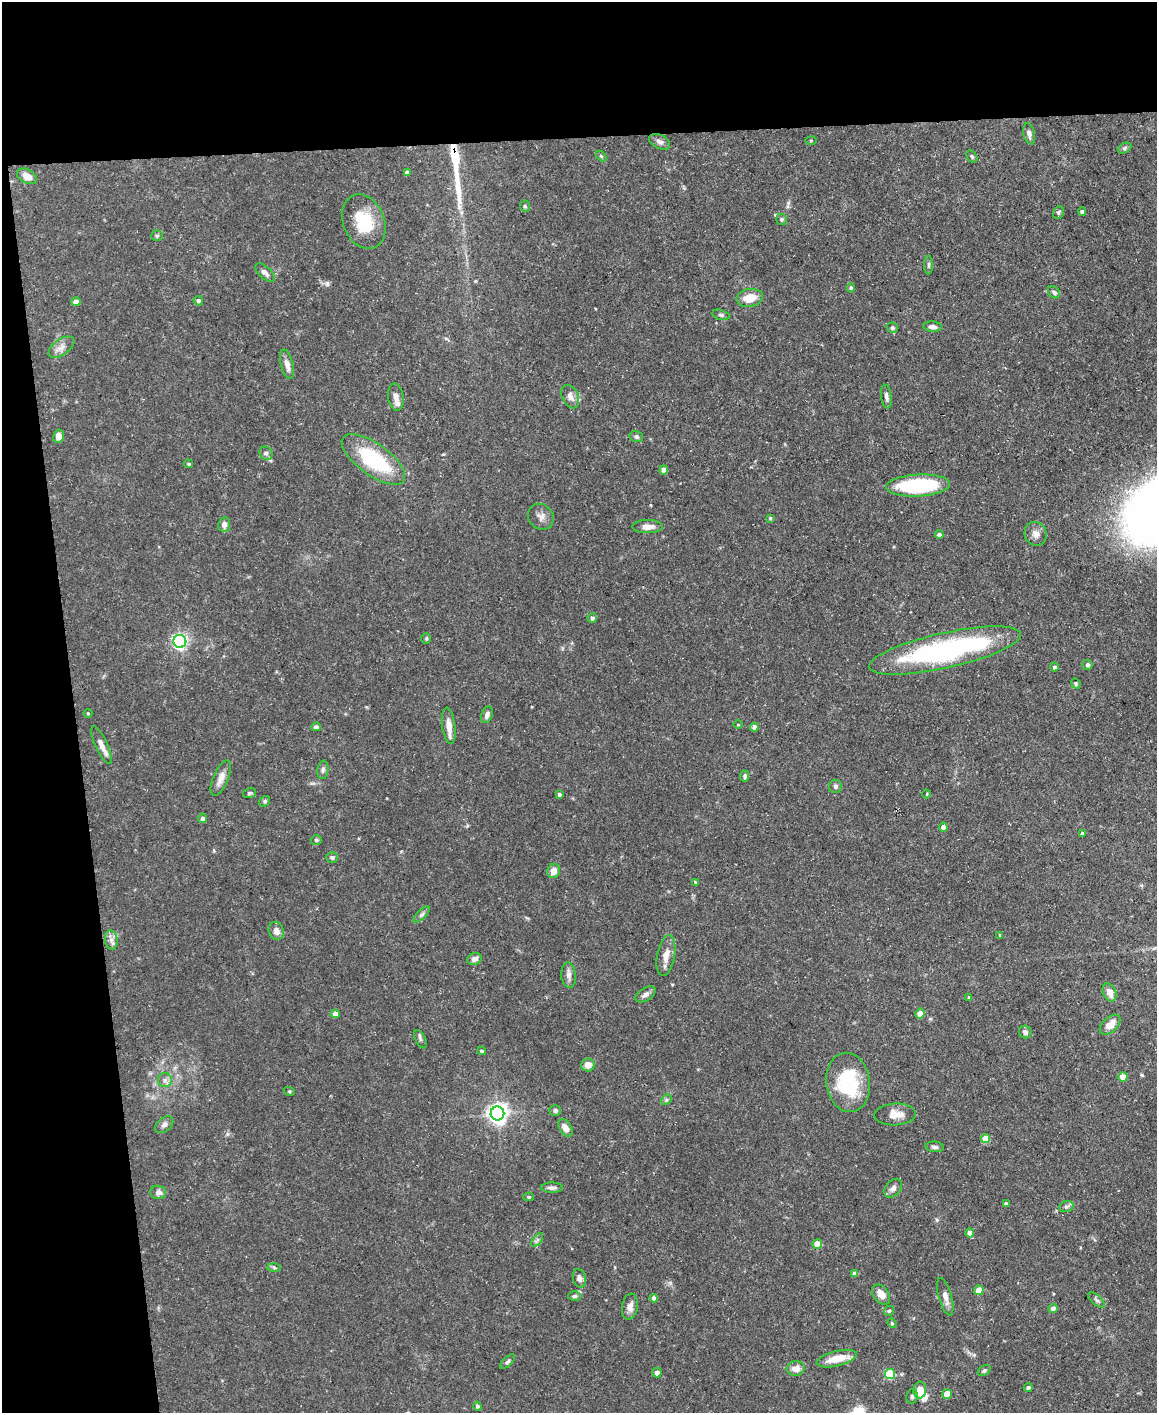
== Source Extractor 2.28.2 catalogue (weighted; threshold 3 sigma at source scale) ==
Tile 1 of 4 x 3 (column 1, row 1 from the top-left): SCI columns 1-1155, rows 2947-4357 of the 4620 x 4591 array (HDU 1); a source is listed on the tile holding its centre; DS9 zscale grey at full resolution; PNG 1159 x 1415 px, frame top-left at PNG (2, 2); each listed source drawn as its Kron ellipse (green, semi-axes under 4 px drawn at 4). Shown black and unused: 16% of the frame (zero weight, under 3 of 5 exposures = <1% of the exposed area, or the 3 px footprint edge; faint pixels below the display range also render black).
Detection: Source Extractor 2.28.2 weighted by HDU 2 'WHT'; one run over the whole footprint, this tile lists its part. Background 0.0587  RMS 0.004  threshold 0.0182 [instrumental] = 3 sigma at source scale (4.5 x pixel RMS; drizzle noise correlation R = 1.50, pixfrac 1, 0.05/0.05 arcsec/px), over >= 5 px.
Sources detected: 137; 2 inside a brighter object's white glare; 1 long thin detection or spike segment (spike, bleed or trail) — neither listed nor drawn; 1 inside a brighter listed object's ellipse — not listed separately; the other 133 listed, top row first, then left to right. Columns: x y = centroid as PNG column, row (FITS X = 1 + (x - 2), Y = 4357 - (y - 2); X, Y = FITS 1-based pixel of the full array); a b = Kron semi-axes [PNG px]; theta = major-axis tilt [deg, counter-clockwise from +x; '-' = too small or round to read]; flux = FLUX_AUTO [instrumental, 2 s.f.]
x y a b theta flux
1029 134 11 5 -77 1.5
811 141 5 3 - 0.37
660 142 11 6 -26 1.8
1125 148 7 5 27 0.82
601 156 6 4 -45 0.48
972 156 7 4 -51 0.67
407 172 4 4 - 1.7
27 176 10 7 -25 3.7
525 206 6 5 - 0.73
1058 212 6 5 - 0.75
1082 212 4 4 - 1
781 219 5 5 - 0.7
364 222 28 20 -69 16
157 236 6 5 - 0.68
929 265 9 3 89 0.75
265 273 12 6 -43 1.6
851 288 5 4 - 0.6
1054 292 7 5 -48 0.84
750 298 13 9 12 6.2
198 301 5 4 - 0.99
76 302 4 4 - 3.1
721 315 9 5 -14 0.83
933 327 9 5 -4 1.5
892 328 5 5 - 0.98
61 347 15 8 36 2.6
287 364 15 6 -76 2.8
396 397 14 7 -82 2.4
570 397 12 8 -64 2.6
886 397 12 5 -82 1.4
58 436 6 5 - 2.5
636 437 7 5 -18 0.91
266 453 7 6 - 1
373 459 37 16 -35 31
188 464 5 4 - 0.52
664 470 4 4 - 3.3
918 486 32 11 3 35
541 517 13 12 - 2.5
770 518 3 3 - 0.53
224 524 7 6 - 1.9
648 527 15 6 0 3.4
1036 534 12 11 - 2.6
939 535 4 4 - 1.2
592 618 5 4 - 0.97
426 639 5 4 - 0.54
180 641 6 6 - 97
945 650 78 17 12 79
1088 665 5 5 - 0.82
1054 667 4 4 - 0.96
1076 684 5 4 - 0.62
88 713 4 4 - 0.44
487 715 9 5 71 1.4
738 725 5 3 - 0.32
449 726 18 6 -83 4
316 727 5 4 - 0.99
754 727 4 4 - 1.8
102 745 20 6 -65 3.2
323 770 9 5 83 1
745 776 6 4 89 0.82
221 778 19 7 67 3.4
835 786 7 6 - 1
249 793 6 5 - 0.69
559 794 3 3 - 0.83
927 794 4 3 - 0.36
265 801 6 5 - 0.72
202 818 5 4 - 1.2
943 827 4 4 - 2.6
1082 833 4 4 - 0.71
316 840 5 4 - 0.59
332 858 6 5 - 0.92
553 871 7 6 - 3.3
695 882 3 3 - 0.31
421 915 10 4 44 1
276 931 9 7 -68 2.4
1000 935 4 3 - 0.42
111 940 10 6 -82 1.8
666 956 20 9 80 4.2
474 959 7 5 19 1.9
569 975 13 7 -83 2
1110 992 9 6 -67 3.3
645 994 11 6 31 1.7
969 998 3 3 - 0.65
920 1013 5 4 - 4
335 1014 4 4 - 2.9
1110 1025 12 7 43 4.2
1025 1032 6 6 - 1.6
420 1039 10 5 -63 0.96
482 1051 4 3 - 0.62
588 1065 7 6 - 3.2
1123 1077 4 4 - 5.6
165 1080 7 7 - 1.4
848 1082 30 22 -82 26
289 1091 5 3 - 0.45
666 1100 6 4 46 0.69
555 1110 6 5 - 0.94
497 1113 7 7 - 250
895 1115 21 11 2 4.6
164 1125 10 6 39 1.5
565 1128 9 6 -58 3.4
985 1139 5 4 - 8.6
935 1147 9 5 -7 1.1
552 1188 11 5 -1 1.3
893 1188 10 7 51 1.7
158 1192 8 6 -3 1.8
529 1197 5 4 - 0.63
1006 1203 4 3 - 1
1066 1207 7 5 17 0.96
970 1233 4 4 - 3.2
537 1240 8 4 53 0.89
817 1244 5 4 - 6.5
274 1268 6 4 -3 0.66
855 1273 4 4 - 2.2
579 1278 9 6 -75 1.5
979 1290 5 4 - 6.1
881 1294 11 7 -52 3.4
574 1296 6 5 - 0.78
945 1297 19 6 -74 2.9
654 1298 4 4 - 1.9
1096 1300 10 4 -42 0.97
630 1307 13 8 82 2.7
1053 1309 4 4 - 2.3
889 1311 5 4 - 0.74
892 1323 5 4 - 0.53
837 1359 20 7 14 6.6
507 1362 9 4 44 0.76
796 1369 9 7 7 3.1
984 1371 7 5 33 0.88
657 1373 5 4 - 2.2
890 1374 5 5 - 20
1028 1387 4 4 - 0.85
920 1390 8 6 85 5.1
947 1394 5 4 - 6
912 1396 7 5 76 0.84
477 1406 4 4 - 0.9